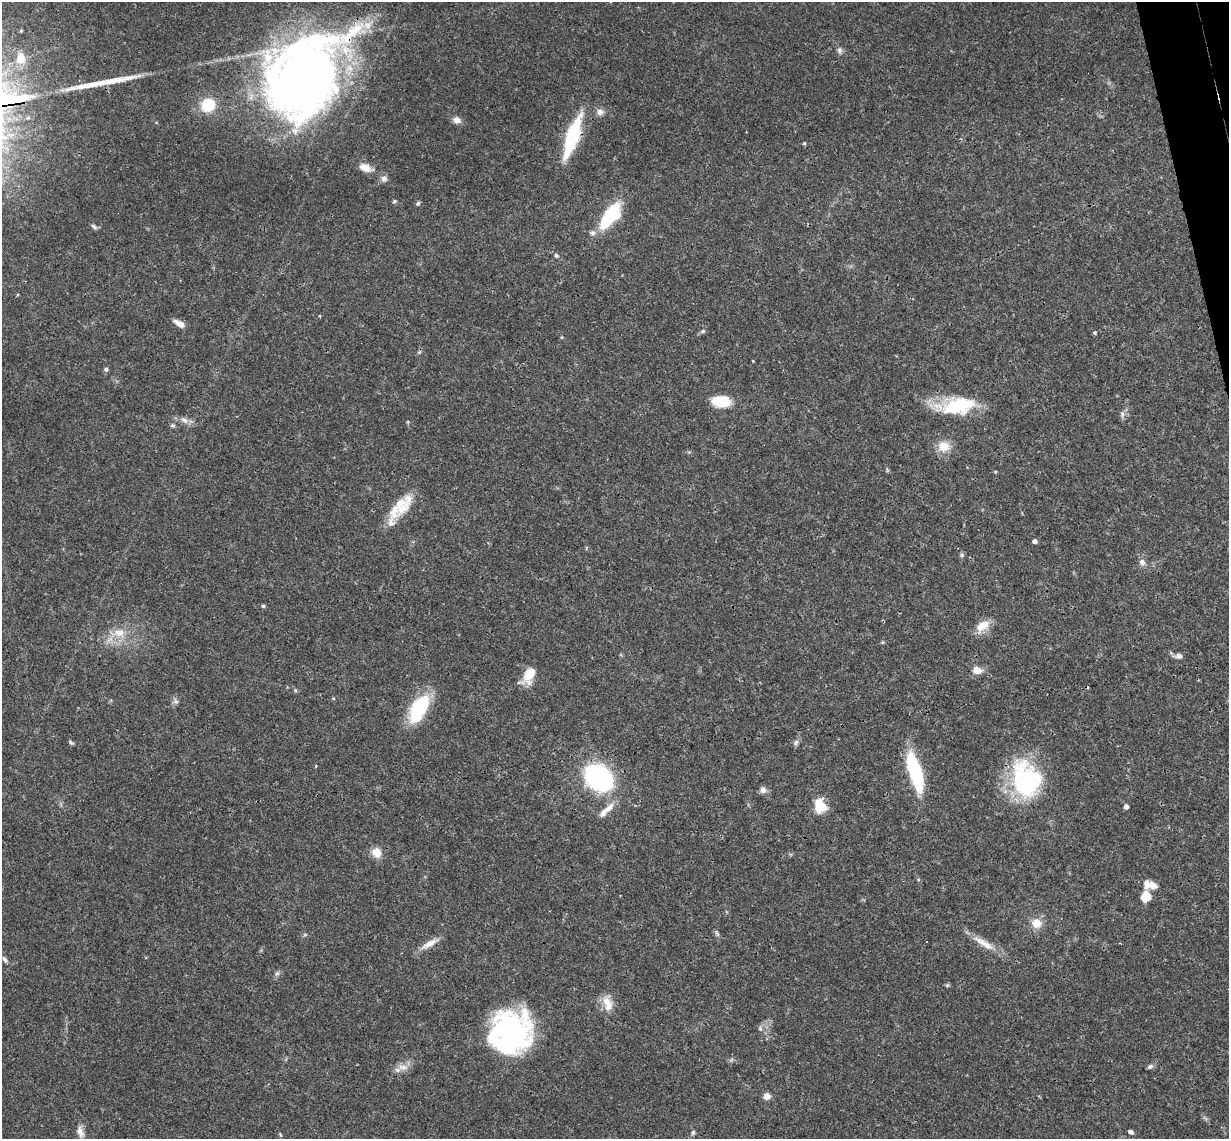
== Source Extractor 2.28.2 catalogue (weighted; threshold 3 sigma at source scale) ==
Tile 10 of 4 x 4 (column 2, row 3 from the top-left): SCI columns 1288-2514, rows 1402-2538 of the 5026 x 4964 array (HDU 1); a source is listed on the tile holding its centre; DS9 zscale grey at full resolution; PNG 1231 x 1141 px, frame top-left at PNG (2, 2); no overlay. Shown black and unused: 1% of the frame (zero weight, under 3 of 4 exposures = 6% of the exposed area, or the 3 px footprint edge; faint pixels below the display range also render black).
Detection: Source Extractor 2.28.2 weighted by HDU 2 'WHT'; one run over the whole footprint, this tile lists its part. Background 0.0422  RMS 0.0029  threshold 0.0129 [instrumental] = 3 sigma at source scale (4.5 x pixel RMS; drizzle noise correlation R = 1.50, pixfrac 1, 0.05/0.05 arcsec/px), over >= 5 px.
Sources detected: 83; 2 inside a brighter object's white glare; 1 cosmic-ray / hot-pixel residue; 1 long thin detection or spike segment (spike, bleed or trail) — not listed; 6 inside a brighter listed object's ellipse — not listed separately; the other 73 listed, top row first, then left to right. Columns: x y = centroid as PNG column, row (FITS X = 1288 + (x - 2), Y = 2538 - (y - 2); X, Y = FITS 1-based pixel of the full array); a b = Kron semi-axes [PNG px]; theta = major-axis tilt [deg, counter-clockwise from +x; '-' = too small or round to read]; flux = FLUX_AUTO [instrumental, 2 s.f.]
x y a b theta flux
21 31 4 4 - 0.32
839 50 10 6 -79 0.93
21 58 17 12 89 4.5
304 77 88 62 54 260
208 105 12 12 - 9.5
600 112 10 9 - 1.5
457 120 11 8 -15 1.7
572 136 51 13 71 19
804 143 5 4 - 0.33
365 168 17 9 -19 3.2
384 179 9 9 - 1.2
394 201 6 4 24 0.41
418 203 6 5 - 0.51
610 216 25 11 53 24
94 227 9 5 -37 0.65
592 233 8 7 - 1
556 256 6 5 - 0.72
180 324 12 6 -29 2.6
703 331 7 5 16 0.59
1095 332 4 3 - 0.63
419 352 6 4 45 0.45
753 361 3 2 - 0.24
106 369 6 5 - 0.55
721 401 15 9 -6 11
957 406 43 18 6 17
1122 414 9 6 -89 0.94
184 420 13 7 -36 1.6
172 425 6 6 - 0.57
944 446 16 13 -9 4.3
401 509 27 16 36 6.5
1035 541 5 5 - 0.8
586 548 6 3 72 0.29
962 555 6 6 - 0.56
1142 562 8 7 - 1.3
263 606 5 5 - 0.41
982 626 20 12 35 4
119 633 16 12 -4 4.3
1178 656 11 6 1 1.2
977 670 13 10 -18 2.4
529 675 17 9 56 6.9
333 698 5 3 - 0.24
176 701 8 7 - 0.9
419 709 35 17 61 15
71 742 7 4 -38 0.52
796 742 8 6 60 0.84
915 772 39 11 -74 25
598 778 20 15 -41 68
1024 782 51 30 -77 32
763 790 9 8 - 1.2
820 806 17 13 -65 6.2
1126 806 5 4 - 1.1
607 809 25 8 44 3.2
376 853 11 10 - 3.6
1152 886 12 9 -18 1.9
1146 896 11 9 80 4.7
1036 923 11 10 - 3.9
717 933 10 4 -60 0.63
305 934 6 4 19 0.39
429 943 28 7 31 2.9
984 943 35 9 -31 4.4
5 959 10 5 -53 0.75
277 973 7 6 - 0.71
947 985 6 4 -44 0.41
607 1003 24 12 -76 4.1
760 1029 7 5 -70 0.68
511 1032 41 39 -5 56
402 1067 16 10 -5 2.4
1150 1067 7 5 25 0.81
767 1096 7 6 - 2
80 1132 18 9 -75 2.3
693 1132 6 5 - 0.57
1131 1132 6 5 - 0.87
280 1135 7 3 -71 0.33
Overlapping masked pixels (flux is a lower limit): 2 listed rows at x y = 304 77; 572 136
Isophote crosses this tile's border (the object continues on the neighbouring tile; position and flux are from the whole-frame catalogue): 1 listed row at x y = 304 77